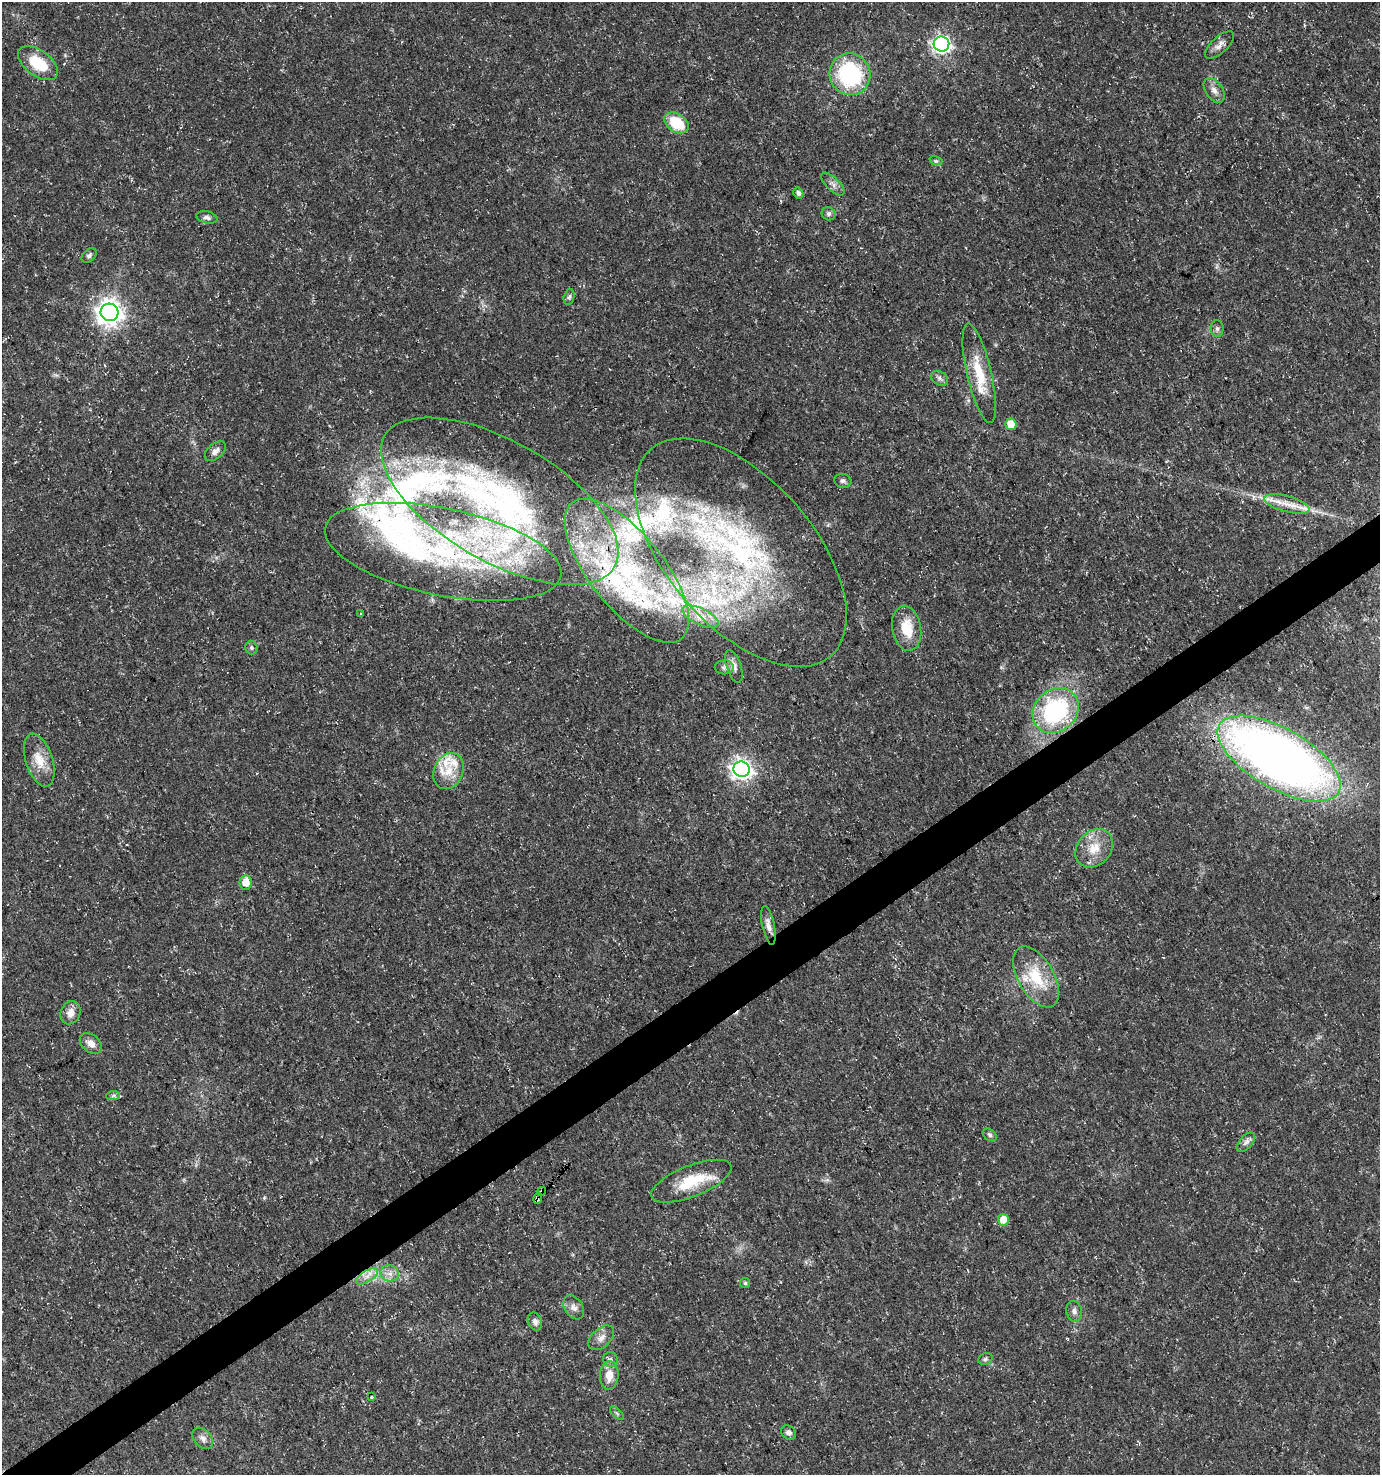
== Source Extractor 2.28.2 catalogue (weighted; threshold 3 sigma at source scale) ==
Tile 7 of 4 x 4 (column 3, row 2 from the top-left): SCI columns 2876-4253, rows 2952-4424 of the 5812 x 5898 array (HDU 1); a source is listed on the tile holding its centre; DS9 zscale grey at full resolution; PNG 1382 x 1477 px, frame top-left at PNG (2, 2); each listed source drawn as its Kron ellipse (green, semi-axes under 4 px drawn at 4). Shown black and unused: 3% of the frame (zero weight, under 3 of 5 exposures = <1% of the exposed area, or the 3 px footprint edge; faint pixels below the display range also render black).
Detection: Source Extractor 2.28.2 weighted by HDU 2 'WHT'; one run over the whole footprint, this tile lists its part. Background 0.0146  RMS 0.0018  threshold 0.00822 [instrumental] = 3 sigma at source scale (4.5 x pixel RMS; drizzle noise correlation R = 1.50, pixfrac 1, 0.0396/0.0396 arcsec/px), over >= 5 px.
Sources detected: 84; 2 cosmic-ray / hot-pixel residue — neither listed nor drawn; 19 inside a brighter listed object's ellipse — not listed separately; the other 63 listed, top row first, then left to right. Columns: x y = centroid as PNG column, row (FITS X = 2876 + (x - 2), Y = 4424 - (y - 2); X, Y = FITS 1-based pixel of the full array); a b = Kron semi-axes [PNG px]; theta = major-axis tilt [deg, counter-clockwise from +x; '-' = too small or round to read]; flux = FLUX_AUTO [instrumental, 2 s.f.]
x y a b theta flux
941 44 8 7 - 67
1220 45 18 8 43 1.2
38 63 23 12 -36 6.6
850 74 21 20 - 20
1214 90 14 8 -55 1.2
676 123 13 9 -33 6.5
936 161 6 4 -17 0.33
833 184 15 6 -44 0.91
798 193 5 5 - 0.64
828 214 7 6 - 0.46
207 217 11 6 -12 0.62
89 255 8 5 43 0.48
569 297 8 5 77 0.42
110 312 9 8 - 180
1217 329 8 6 -88 0.53
979 373 51 12 -77 6.3
939 378 9 6 -33 0.64
1011 424 5 5 - 3.4
215 451 12 7 42 0.93
843 481 9 7 -16 0.54
500 501 132 60 -30 78
1287 504 23 8 -15 2.7
443 552 120 43 -12 48
741 553 137 73 -49 71
627 571 87 37 -51 31
361 613 3 3 - 0.4
701 617 19 8 -25 2
907 628 23 14 -79 4.7
251 648 7 6 - 0.43
734 666 17 7 -72 1.2
724 667 9 7 0 0.55
1056 710 24 21 40 23
1279 759 68 30 -30 170
39 760 27 13 -72 3.6
741 769 8 7 - 95
449 771 19 14 67 3.4
1094 848 21 16 48 3.8
246 882 7 6 - 2.1
768 925 20 6 -79 1.3
1036 977 34 18 -60 7.4
71 1013 12 9 69 1.6
91 1043 12 8 -40 1.5
113 1096 7 4 2 0.39
990 1135 8 5 -36 0.45
1246 1142 12 6 48 0.76
691 1181 43 15 22 7.3
542 1191 4 3 - 3.9
538 1198 5 3 - 2.2
1003 1220 6 5 - 2.7
390 1273 9 8 - 1.2
367 1276 12 5 31 1.2
745 1283 5 5 - 0.3
574 1307 13 9 -57 1.1
1074 1311 10 8 -75 0.82
535 1322 9 7 -66 0.74
601 1338 15 9 42 1.4
610 1359 7 7 - 0.6
985 1359 7 5 21 0.39
609 1375 14 9 86 2.5
371 1397 3 3 - 0.58
617 1413 8 3 -45 0.28
788 1433 8 6 -44 0.72
203 1438 12 8 -47 1
Overlapping masked pixels (flux is a lower limit): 2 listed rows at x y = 542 1191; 538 1198